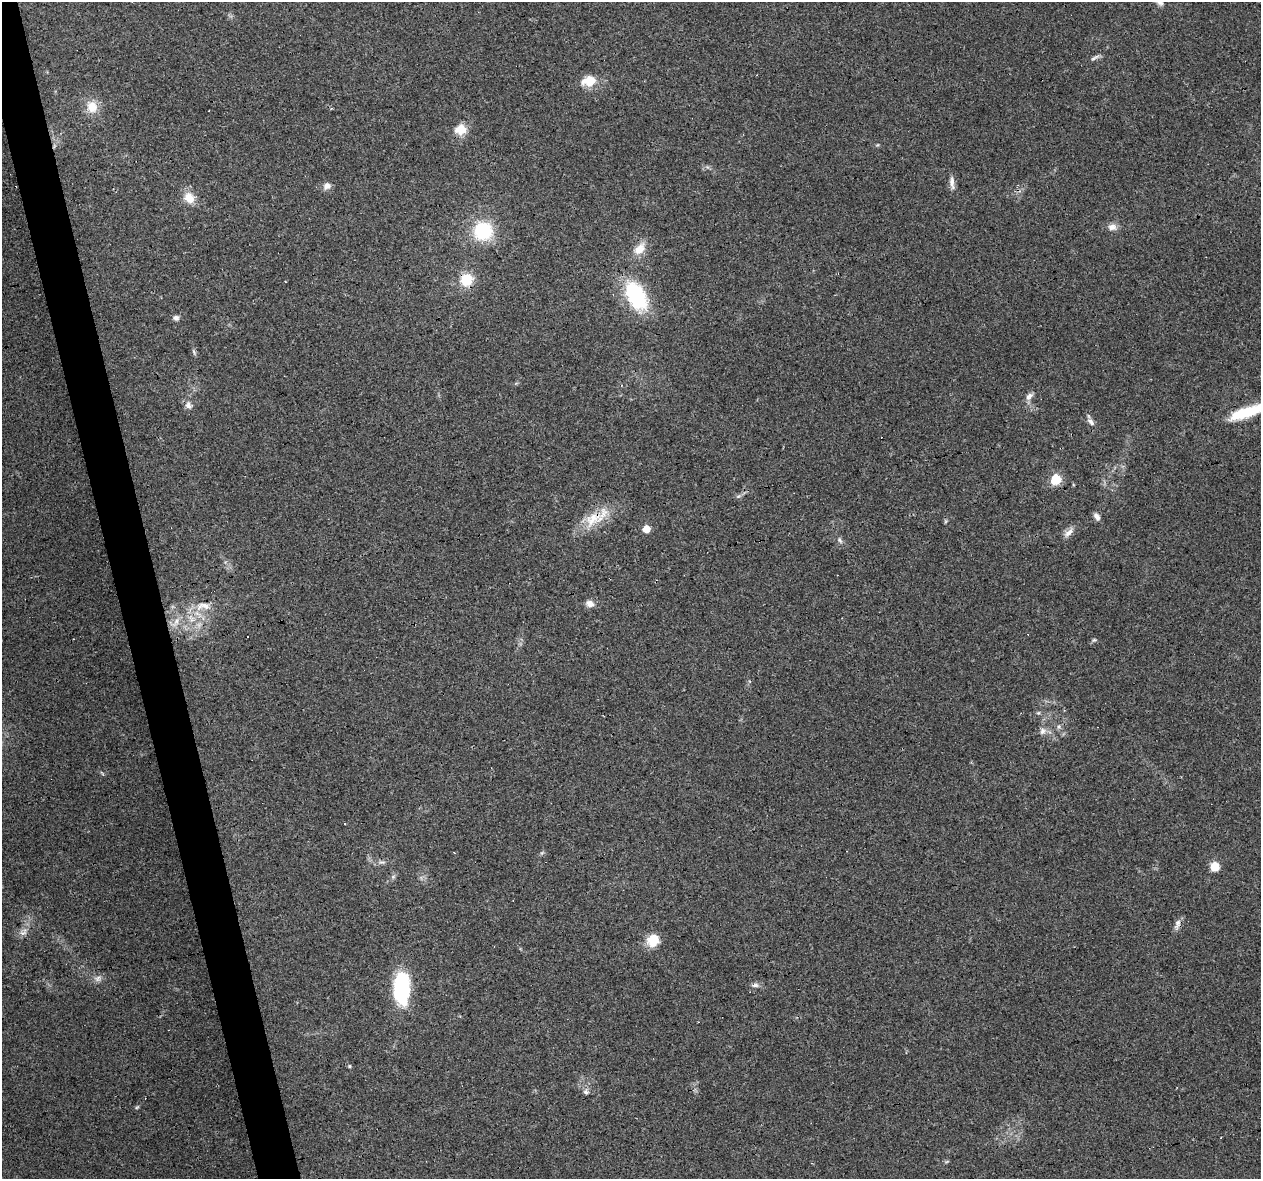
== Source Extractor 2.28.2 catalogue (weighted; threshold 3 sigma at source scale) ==
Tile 11 of 4 x 4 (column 3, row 3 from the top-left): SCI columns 2519-3777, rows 1261-2437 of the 5036 x 4824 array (HDU 1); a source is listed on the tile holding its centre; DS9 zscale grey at full resolution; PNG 1263 x 1181 px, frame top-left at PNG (2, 2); no overlay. Shown black and unused: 3% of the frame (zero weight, under 3 of 4 exposures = <1% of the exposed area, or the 3 px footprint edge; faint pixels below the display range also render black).
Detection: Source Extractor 2.28.2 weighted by HDU 2 'WHT'; one run over the whole footprint, this tile lists its part. Background 0.102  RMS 0.0062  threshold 0.0279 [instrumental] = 3 sigma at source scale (4.5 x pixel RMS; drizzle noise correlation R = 1.50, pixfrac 1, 0.0396/0.0396 arcsec/px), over >= 5 px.
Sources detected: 51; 6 cosmic-ray / hot-pixel residue — not listed; the other 45 listed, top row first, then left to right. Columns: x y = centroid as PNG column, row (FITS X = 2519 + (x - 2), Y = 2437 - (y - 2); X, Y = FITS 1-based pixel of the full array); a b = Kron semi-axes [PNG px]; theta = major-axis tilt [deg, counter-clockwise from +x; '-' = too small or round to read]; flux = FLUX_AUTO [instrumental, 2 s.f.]
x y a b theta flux
1094 58 13 4 23 1.9
589 81 17 11 11 12
92 107 16 13 -65 10
209 111 3 2 - 0.51
460 129 15 13 9 9.1
952 183 19 6 -85 3.5
327 186 11 9 31 3.3
189 198 15 12 -50 8.7
1112 227 11 9 -2 3.9
483 231 17 17 - 37
639 249 20 12 45 8
466 280 15 14 - 14
636 295 29 17 -59 56
176 318 7 6 - 2.2
194 351 9 3 -69 1.1
1029 397 12 8 51 3
188 405 11 8 -63 3.3
1247 412 44 10 18 29
1091 422 12 7 -50 2.9
1056 479 6 5 - 43
1097 517 10 6 -58 3
594 520 34 16 26 18
646 529 5 5 - 9
1069 532 16 7 45 4
840 540 10 5 -54 1.8
590 604 10 8 -18 3.6
203 606 24 10 0 9.1
191 618 14 9 -57 7
175 622 20 8 44 7.3
1094 640 6 5 - 1
1038 713 6 4 42 0.89
1059 727 7 5 71 1.5
1042 731 10 8 72 2.9
454 852 3 2 - 1.1
382 862 9 5 2 1.9
1215 866 6 5 - 25
1177 924 17 6 73 3.2
25 931 12 5 79 3.1
653 940 15 13 45 11
98 977 8 4 0 1.9
756 985 8 6 13 2
402 988 37 17 -90 47
349 1066 5 3 - 0.61
586 1092 7 6 - 1.8
137 1107 6 4 43 0.77
Overlapping masked pixels (flux is a lower limit): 3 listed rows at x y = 466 280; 1247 412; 594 520
Isophote crosses this tile's border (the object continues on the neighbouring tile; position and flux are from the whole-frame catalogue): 1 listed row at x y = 1247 412